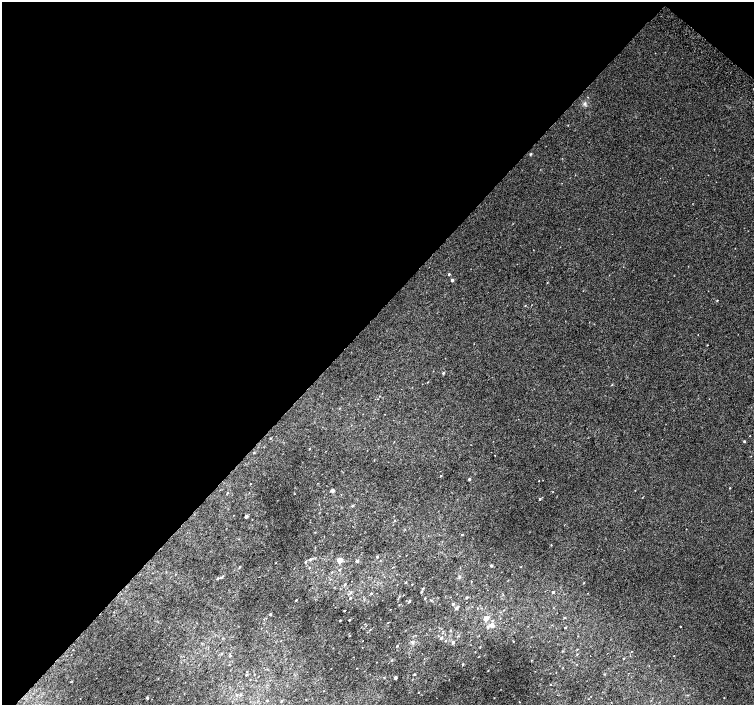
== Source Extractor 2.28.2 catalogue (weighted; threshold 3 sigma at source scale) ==
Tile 2 of 4 x 4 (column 2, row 1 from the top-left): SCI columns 1539-3041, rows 4487-5892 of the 6074 x 6092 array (HDU 1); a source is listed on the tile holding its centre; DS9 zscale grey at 2 x 2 block average (1 PNG px = mean of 2 x 2 image px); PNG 756 x 707 px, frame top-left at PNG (2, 2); no overlay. Shown black and unused: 46% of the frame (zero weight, under 2 of 3 exposures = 2% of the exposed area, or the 3 px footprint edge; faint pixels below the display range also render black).
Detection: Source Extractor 2.28.2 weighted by HDU 2 'WHT'; one run over the whole footprint, this tile lists its part. Background 0.021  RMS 0.0081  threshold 0.0363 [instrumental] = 3 sigma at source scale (4.5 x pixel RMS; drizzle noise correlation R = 1.50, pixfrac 1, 0.0396/0.0396 arcsec/px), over >= 5 px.
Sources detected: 85; all 85 listed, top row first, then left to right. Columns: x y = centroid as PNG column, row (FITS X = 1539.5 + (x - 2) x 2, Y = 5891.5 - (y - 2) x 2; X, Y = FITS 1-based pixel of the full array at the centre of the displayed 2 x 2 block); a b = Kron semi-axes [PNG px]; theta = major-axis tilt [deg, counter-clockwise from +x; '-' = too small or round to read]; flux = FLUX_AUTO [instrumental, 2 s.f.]
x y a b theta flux
585 103 4 3 - 2.3
531 154 4 2 - 1.3
449 274 2 2 - 1.7
452 280 2 2 - 4.3
547 283 2 2 - 0.79
717 300 3 2 - 0.97
525 305 2 2 - 0.86
707 345 2 2 - 0.8
443 373 2 2 - 3
612 385 3 2 - 0.95
270 438 3 2 - 1.2
744 441 2 2 - 2
309 449 3 2 - 0.82
254 452 3 2 - 1.1
495 455 2 2 - 0.95
441 476 2 2 - 1.5
469 479 2 2 - 2.7
250 484 2 2 - 0.62
730 488 2 2 - 0.8
333 490 3 2 - 5.7
540 499 2 2 - 2.3
352 506 2 2 - 2.5
246 516 2 2 - 5.5
394 520 3 2 - 0.86
462 534 2 2 - 1.1
551 545 2 2 - 0.82
377 557 2 2 - 1.8
310 559 3 3 - 2.7
339 560 3 3 - 34
357 561 4 3 - 2.3
276 562 2 2 - 0.69
305 562 3 2 - 1.8
491 565 2 2 - 4
240 567 3 2 - 1.5
309 567 3 2 - 0.85
339 570 3 2 - 1.7
222 577 4 3 - 1.9
217 578 3 3 - 1.9
406 582 2 2 - 1.2
584 583 2 2 - 1.1
345 584 3 2 - 1.7
412 584 2 2 - 0.82
423 588 3 2 - 1.2
351 592 3 3 - 2.1
421 592 2 2 - 1.6
553 592 2 2 - 3
371 593 3 2 - 1.1
350 598 2 2 - 1.6
425 598 3 2 - 1.1
398 599 3 2 - 0.91
296 600 2 2 - 1.1
409 601 3 2 - 2
453 604 2 2 - 3.4
456 608 5 3 - 2.5
477 608 2 2 - 0.76
504 610 2 2 - 0.7
270 614 3 2 - 1.7
564 617 3 2 - 1.1
486 618 3 2 - 21
340 620 2 2 - 1.1
349 620 2 2 - 2.2
492 625 2 2 - 18
565 628 2 2 - 1.5
450 631 3 2 - 1.3
441 638 3 3 - 2.4
453 642 3 2 - 3.8
397 646 2 2 - 1.3
480 647 2 2 - 0.88
577 649 2 2 - 0.72
577 654 3 2 - 0.87
624 658 2 2 - 0.94
391 660 3 2 - 0.87
463 664 3 2 - 1.7
488 670 2 2 - 0.69
414 674 2 2 - 1.4
246 675 3 2 - 1.5
395 678 2 2 - 5.2
550 684 2 2 - 0.74
418 692 2 2 - 0.71
241 695 3 2 - 1.3
147 698 3 3 - 2.5
724 698 2 2 - 0.66
80 699 2 2 - 0.51
267 700 3 2 - 1.2
282 701 3 2 - 1.5
Diffuse or blended objects may show on this block-average render without a row.